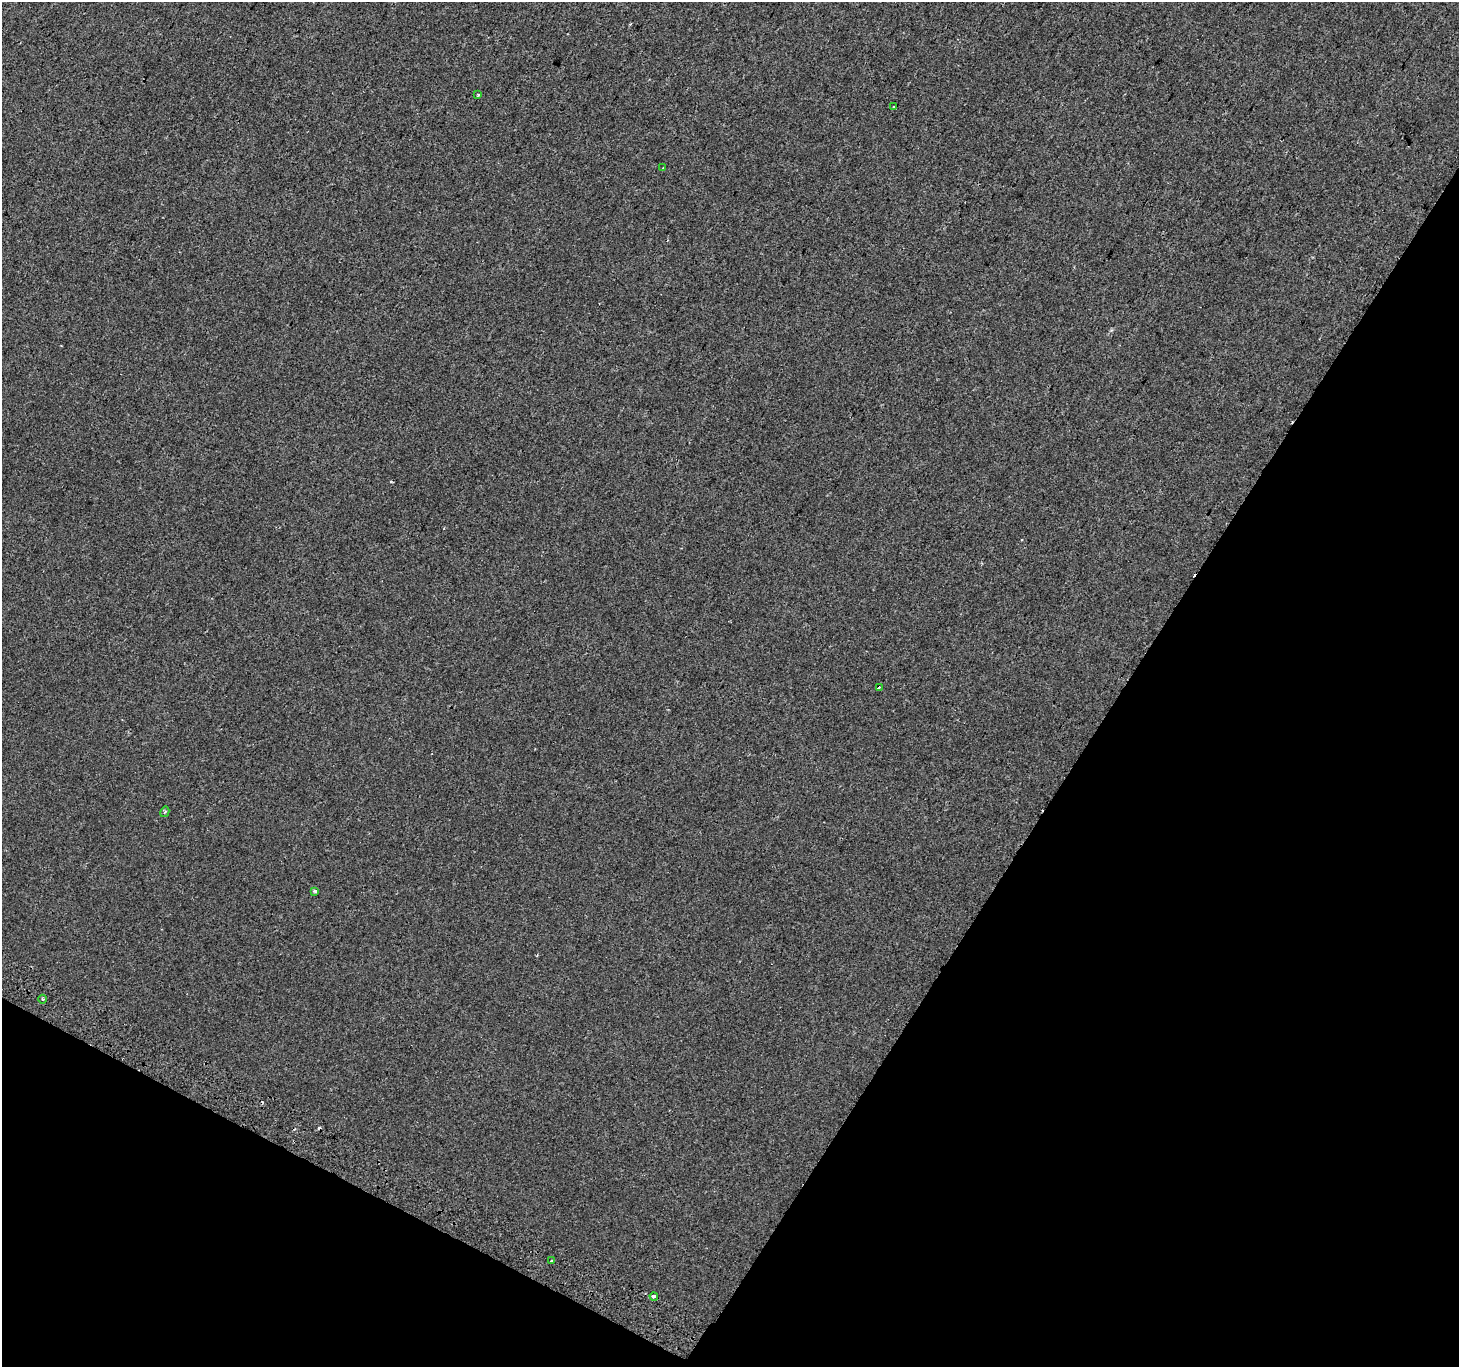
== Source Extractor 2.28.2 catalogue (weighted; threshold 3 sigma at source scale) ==
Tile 15 of 4 x 4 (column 3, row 4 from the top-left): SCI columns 2947-4403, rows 300-1664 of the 5884 x 5991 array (HDU 1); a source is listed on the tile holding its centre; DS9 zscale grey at full resolution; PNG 1461 x 1369 px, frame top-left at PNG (2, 2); each listed source drawn as its Kron ellipse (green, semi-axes under 4 px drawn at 4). Shown black and unused: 30% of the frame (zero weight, under 2 of 3 exposures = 2% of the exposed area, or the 3 px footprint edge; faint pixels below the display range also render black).
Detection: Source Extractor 2.28.2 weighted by HDU 2 'WHT'; one run over the whole footprint, this tile lists its part. Background -5.38e-04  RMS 0.0034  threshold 0.0155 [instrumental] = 3 sigma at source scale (4.5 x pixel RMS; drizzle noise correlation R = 1.50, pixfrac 1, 0.0396/0.0396 arcsec/px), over >= 5 px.
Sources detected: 12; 3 cosmic-ray / hot-pixel residue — neither listed nor drawn; the other 9 listed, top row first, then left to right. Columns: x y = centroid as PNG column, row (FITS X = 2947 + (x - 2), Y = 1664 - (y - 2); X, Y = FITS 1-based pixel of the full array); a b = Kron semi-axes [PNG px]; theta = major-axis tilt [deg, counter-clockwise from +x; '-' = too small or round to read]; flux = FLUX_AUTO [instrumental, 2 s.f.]
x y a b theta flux
478 95 3 3 - 0.65
894 107 3 2 - 0.33
663 168 3 2 - 0.36
879 687 3 2 - 0.36
165 812 5 4 - 0.4
315 891 4 3 - 0.64
43 999 4 3 - 0.38
551 1261 3 3 - 1.5
654 1296 4 3 - 3